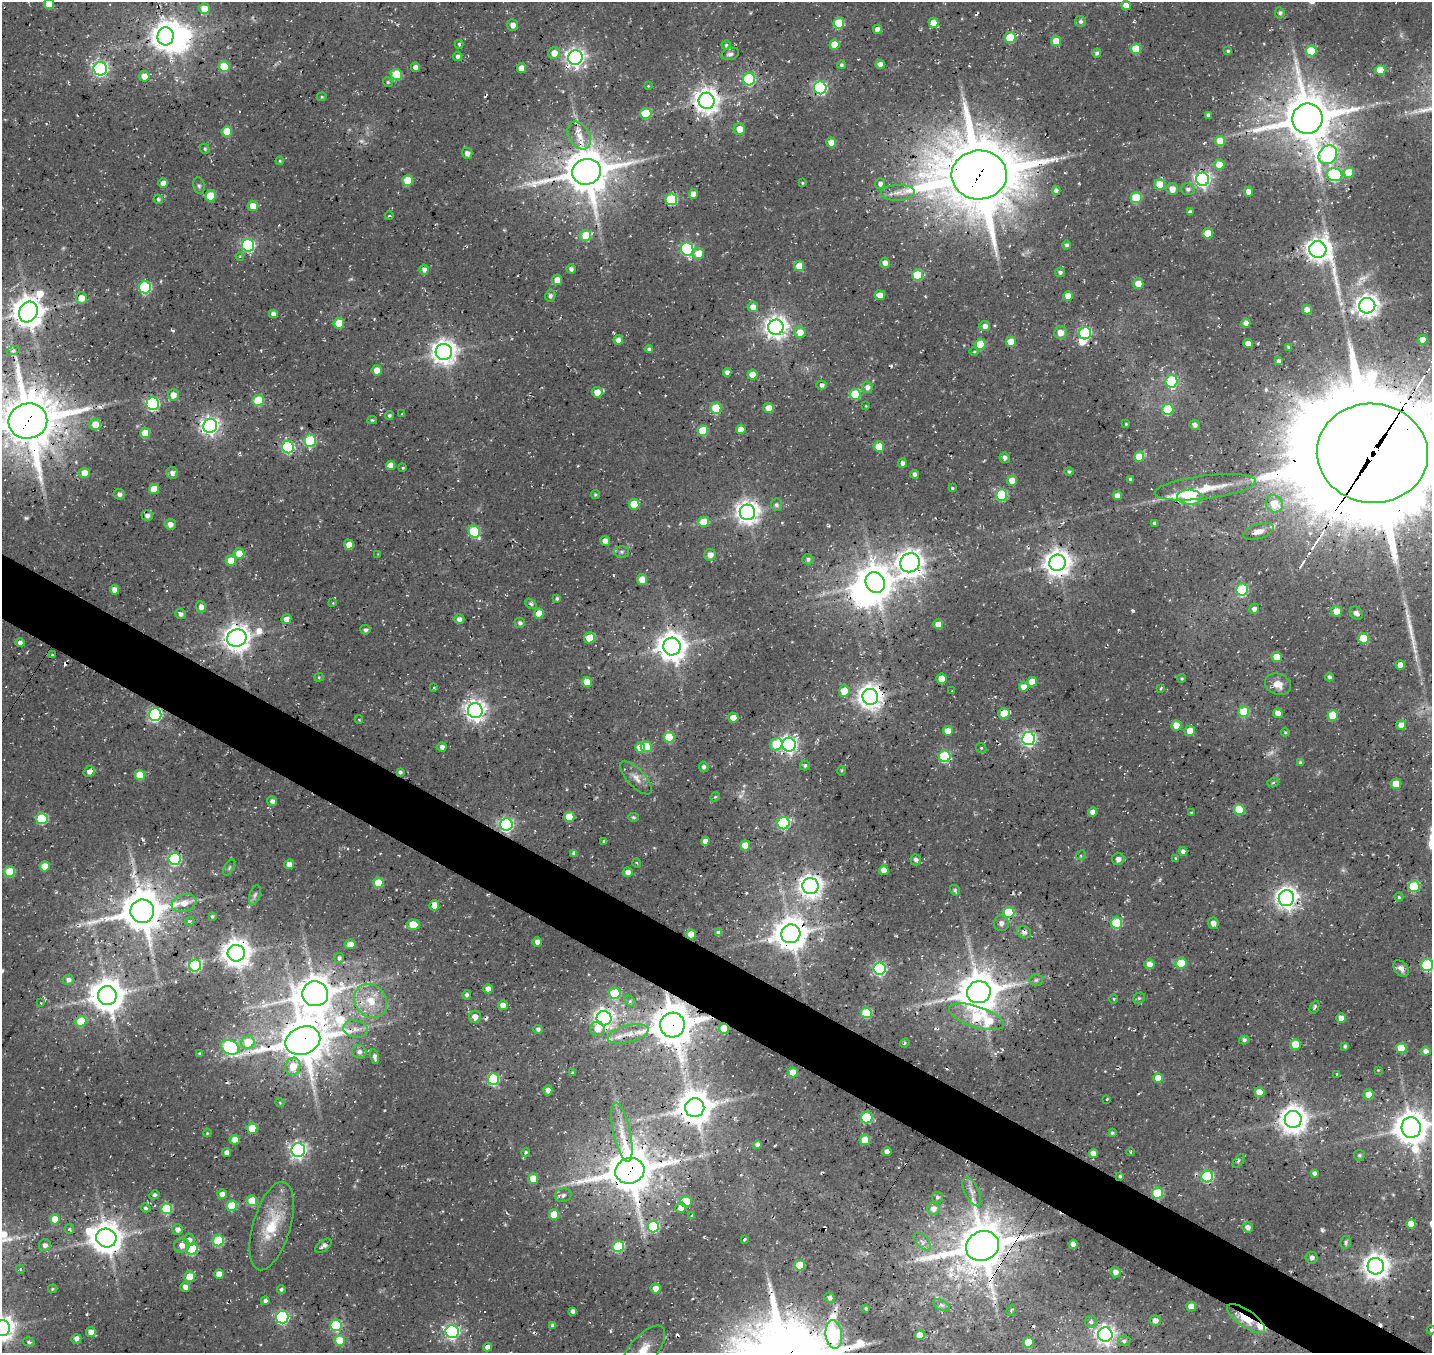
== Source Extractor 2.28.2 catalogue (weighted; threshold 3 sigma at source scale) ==
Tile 6 of 4 x 4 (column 2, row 2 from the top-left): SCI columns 1554-2983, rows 3033-4383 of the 5960 x 5999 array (HDU 1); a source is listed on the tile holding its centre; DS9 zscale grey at full resolution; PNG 1434 x 1355 px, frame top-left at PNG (2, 2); each listed source drawn as its Kron ellipse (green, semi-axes under 4 px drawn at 4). Shown black and unused: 5% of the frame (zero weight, under 3 of 4 exposures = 8% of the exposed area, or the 3 px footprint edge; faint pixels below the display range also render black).
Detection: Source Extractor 2.28.2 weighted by HDU 2 'WHT'; one run over the whole footprint, this tile lists its part. Background 0.0281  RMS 0.0035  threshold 0.0157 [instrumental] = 3 sigma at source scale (4.5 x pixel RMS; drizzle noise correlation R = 1.50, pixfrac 1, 0.0396/0.0396 arcsec/px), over >= 5 px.
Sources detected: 488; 6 too faint to see at this stretch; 3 inside a brighter object's white glare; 6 cosmic-ray / hot-pixel residue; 4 long thin detections or spike segments (spike, bleed or trail) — neither listed nor drawn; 4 inside a brighter listed object's ellipse — not listed separately; the other 465 listed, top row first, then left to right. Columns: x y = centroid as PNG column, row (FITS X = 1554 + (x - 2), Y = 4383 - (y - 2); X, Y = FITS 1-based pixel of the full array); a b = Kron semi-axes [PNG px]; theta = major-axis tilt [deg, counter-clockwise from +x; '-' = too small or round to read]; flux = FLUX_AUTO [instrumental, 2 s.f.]
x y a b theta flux
49 4 5 5 - 6
1126 5 5 4 - 3.8
204 9 5 5 - 5.3
1280 13 5 5 - 0.87
1081 21 5 5 - 0.91
839 23 5 5 - 16
933 23 5 5 - 5
513 25 5 5 - 2
877 29 4 4 - 2.1
166 36 9 8 - 460
1010 37 5 5 - 15
1056 41 5 5 - 6.1
459 44 4 3 - 0.54
726 45 4 4 - 0.54
834 45 5 5 - 7.2
1136 49 5 5 - 12
1228 51 4 3 - 0.5
1311 51 5 5 - 13
554 53 6 5 - 3.6
1097 53 4 4 - 0.91
730 54 9 6 18 1.2
458 56 5 4 - 0.89
575 58 7 7 - 190
880 64 4 4 - 3
841 65 4 4 - 0.76
224 67 5 5 - 15
415 67 5 4 - 1.7
521 68 5 4 - 3
100 69 7 6 - 97
1380 70 5 5 - 7.9
396 75 6 5 - 17
144 76 5 5 - 3.5
749 79 6 6 - 40
388 82 5 4 - 0.49
648 86 3 3 - 0.28
820 88 6 6 - 65
322 97 5 4 - 0.45
706 101 8 8 - 370
646 113 5 5 - 14
1208 115 4 3 - 0.66
1307 119 15 15 - 1700
739 129 6 5 - 4.4
227 131 5 5 - 9.2
579 136 15 10 -59 4.8
1220 141 5 5 - 6.2
831 142 5 5 - 4.8
205 149 5 4 - 0.63
467 153 5 5 - 1.6
1328 155 10 8 45 79
280 161 4 4 - 0.39
1219 165 5 5 - 6.6
586 172 14 13 - 1500
1349 173 5 5 - 9.1
979 175 28 24 1 3200
1334 175 8 6 -14 46
1202 179 6 6 - 120
408 181 5 5 - 11
163 183 5 4 - 3.1
802 183 4 3 - 0.39
880 184 5 5 - 1.4
1160 184 5 5 - 10
199 186 8 5 -80 0.8
1172 189 6 6 - 3.6
1188 189 7 5 -2 1.1
1056 191 4 4 - 1.5
1248 192 5 4 - 2.6
898 193 17 8 2 3.3
693 194 5 4 - 3.1
211 196 5 5 - 12
1136 198 5 5 - 17
158 199 5 4 - 0.79
671 199 6 5 - 25
253 206 5 5 - 5
1190 212 4 4 - 1.1
389 216 4 3 - 0.39
1208 233 5 5 - 9.2
586 235 5 5 - 10
248 245 6 6 - 55
1067 245 4 4 - 0.74
687 249 7 6 - 53
1318 249 8 8 - 320
698 253 5 5 - 5.9
240 257 4 4 - 0.51
885 263 5 5 - 2
799 266 5 5 - 6.8
424 269 5 4 - 1.6
571 269 4 4 - 1.1
1060 272 5 5 - 0.75
917 275 5 5 - 15
557 280 5 5 - 3.5
1138 284 5 5 - 3.7
145 287 6 6 - 36
880 295 5 5 - 3.6
550 296 6 5 - 1
1068 296 5 5 - 4.6
81 298 6 5 - 3.7
1367 306 8 7 - 280
753 307 5 5 - 2.9
1307 309 5 5 - 2.2
28 312 11 9 61 660
273 314 4 4 - 2
339 323 5 5 - 8.3
1246 323 4 4 - 2.3
985 326 5 5 - 1.8
776 327 8 7 - 270
800 332 6 5 - 4.5
1060 333 6 6 - 3.3
1085 333 6 6 - 46
618 340 5 4 - 2.1
1422 340 5 5 - 3.9
1011 342 5 5 - 5.2
980 344 5 5 - 14
1248 344 5 4 - 2.7
1289 347 4 3 - 0.89
649 349 4 4 - 0.89
13 351 6 4 19 0.73
974 351 5 3 - 0.4
444 352 8 8 - 330
1278 361 4 4 - 1.2
377 370 5 5 - 2.9
727 372 4 4 - 1.5
752 375 5 5 - 5.6
1171 381 6 6 - 25
822 385 5 4 - 0.92
867 387 6 5 - 1.8
597 392 5 5 - 4.2
855 394 5 5 - 16
173 395 6 5 - 3
258 400 6 5 - 16
153 404 6 6 - 55
866 406 3 3 - 0.31
716 408 5 5 - 12
769 408 5 5 - 4.4
1168 409 5 5 - 19
401 414 4 2 - 0.36
389 415 4 4 - 0.73
372 420 4 4 - 0.49
28 421 19 17 13 2200
95 424 6 5 - 5.5
1126 424 3 3 - 0.35
1195 425 5 4 - 1.6
210 426 7 7 - 160
741 429 5 4 - 3.3
703 431 5 5 - 14
145 433 5 5 - 6.6
310 441 6 6 - 26
879 446 5 5 - 9.2
288 447 6 6 - 47
1372 453 56 49 -5 12000
1139 457 5 5 - 7.4
1005 458 5 5 - 1.2
902 463 5 4 - 1.3
391 465 5 4 - 2.8
403 468 3 2 - 0.34
1069 471 4 4 - 0.6
84 473 5 5 - 5.7
172 473 6 6 - 1.9
914 474 4 4 - 1.3
1130 479 3 3 - 0.49
1012 481 5 5 - 5.2
1205 487 51 11 7 10
952 488 3 3 - 0.43
154 489 5 5 - 6.9
119 494 5 5 - 1.2
595 494 4 4 - 0.54
1002 495 6 5 - 27
1117 496 4 4 - 2.4
1190 497 12 7 -3 46
634 504 5 5 - 10
1274 504 9 8 - 9.3
776 505 6 5 - 0.89
747 512 8 7 - 300
147 516 5 5 - 1.4
704 522 5 5 - 8.9
1155 523 4 3 - 1.1
170 524 5 5 - 2.3
474 531 6 5 - 24
1258 531 16 7 17 3.1
605 541 5 5 - 2.3
349 545 5 5 - 3.8
621 552 7 6 - 0.81
239 553 5 5 - 5.4
378 554 3 3 - 0.24
710 555 6 5 - 2.3
808 559 5 5 - 0.96
231 561 5 5 - 6.9
910 563 10 9 - 380
1058 563 8 8 - 420
642 579 5 5 - 4.5
875 582 10 9 - 740
1242 589 6 6 - 30
114 590 4 4 - 2.7
557 598 4 3 - 0.53
333 603 4 4 - 0.29
531 604 6 4 -38 0.81
201 607 5 5 - 2.2
1254 609 5 5 - 1.6
1336 611 5 5 - 4.2
539 613 5 5 - 6.3
1356 613 7 6 - 1.3
181 614 5 5 - 1.2
286 619 5 5 - 3
459 619 5 5 - 1.4
520 623 5 5 - 0.94
938 624 5 5 - 4.4
365 630 5 4 - 1
237 638 10 8 21 440
589 638 5 5 - 6.9
1364 638 5 5 - 12
20 643 4 4 - 1
672 646 9 8 - 530
52 655 3 2 - 0.29
1277 657 5 5 - 6.8
1400 665 4 4 - 4.1
319 677 4 4 - 0.38
1329 677 4 4 - 0.86
1182 678 4 4 - 0.52
942 679 5 5 - 6.1
587 682 5 5 - 6.1
1032 682 5 5 - 5.9
1278 684 13 10 -22 3.3
1024 687 5 5 - 3.8
434 688 3 3 - 0.36
1160 688 4 3 - 0.51
844 691 5 5 - 6.4
952 691 4 2 - 0.35
870 697 8 8 - 350
475 711 7 7 - 230
1244 712 5 5 - 15
1004 713 6 5 - 9.5
1278 713 5 4 - 2.5
155 715 6 6 - 71
1333 715 5 5 - 13
733 718 5 5 - 5.6
359 720 4 3 - 0.31
1176 725 5 5 - 5.4
1401 725 5 5 - 2.7
948 731 5 5 - 4
1190 731 5 5 - 3.7
1285 732 4 4 - 0.36
669 737 5 5 - 15
1028 739 6 6 - 91
776 744 6 6 - 12
789 745 7 6 - 130
442 747 4 4 - 1.5
640 747 5 4 - 4.6
646 747 5 5 - 16
981 748 5 4 - 0.5
945 756 6 6 - 30
1301 763 4 4 - 0.75
805 765 5 5 - 0.77
704 767 5 4 - 0.77
89 771 6 5 - 1.8
841 771 5 3 - 0.4
400 772 4 3 - 0.86
140 775 5 5 - 11
636 778 21 8 -48 3.2
1273 783 6 4 20 0.58
1396 784 5 5 - 6.8
715 797 5 4 - 0.39
272 801 5 4 - 1.3
1239 809 5 5 - 16
1092 812 4 4 - 2.1
1191 812 4 2 - 0.28
569 817 5 5 - 11
633 817 5 4 - 0.58
42 819 5 5 - 25
784 823 6 6 - 49
506 825 6 6 - 80
604 841 3 3 - 0.59
705 841 4 4 - 2
745 846 5 5 - 6.6
1183 851 4 4 - 1.7
574 853 4 4 - 1.2
1081 855 5 4 - 0.56
1176 858 3 3 - 0.34
175 859 6 6 - 47
1118 859 6 6 - 1.7
916 860 6 5 - 0.84
637 863 5 3 - 0.35
289 864 5 5 - 2.3
45 866 5 5 - 6.3
229 868 9 4 63 0.67
884 870 5 4 - 3.6
10 872 5 5 - 13
628 872 5 4 - 2.2
378 883 5 5 - 10
810 886 8 8 - 280
1414 886 6 5 - 24
955 890 5 4 - 0.71
255 895 10 5 71 1.1
1399 897 4 4 - 0.51
1286 898 8 7 - 240
184 903 12 8 17 3.4
434 905 5 5 - 5.6
142 911 12 11 - 1200
1009 912 5 5 - 18
212 916 4 3 - 0.54
189 921 5 3 - 0.46
1001 923 8 7 - 1.5
1116 923 5 5 - 22
1213 923 5 5 - 1.8
413 925 6 5 - 7.9
1024 932 7 6 - 1.4
719 933 4 4 - 1.5
691 934 5 5 - 6.2
791 934 10 9 - 770
537 942 5 5 - 2.2
350 944 5 5 - 2.9
236 953 8 8 - 490
339 958 5 5 - 0.93
1181 963 5 5 - 15
1149 964 5 5 - 2.9
1427 965 6 6 - 37
195 966 6 6 - 47
1401 968 9 6 -48 1.9
879 969 6 6 - 62
68 980 6 5 - 1.3
1036 980 7 5 3 0.82
488 989 4 4 - 2.9
979 992 12 11 - 1100
615 993 6 5 - 19
315 994 13 12 - 940
107 995 9 9 - 780
467 995 5 4 - 0.83
1139 998 6 5 - 0.57
1114 999 4 3 - 0.33
371 1001 18 15 -53 8.4
630 1001 6 4 -45 0.68
41 1003 4 3 - 0.28
503 1005 5 5 - 3
1314 1007 7 3 66 0.86
866 1013 5 5 - 23
475 1017 6 6 - 2.4
976 1017 29 10 -18 25
604 1018 7 7 - 170
1341 1018 5 5 - 3.2
81 1021 6 5 - 14
672 1025 12 12 - 1300
724 1028 5 5 - 11
356 1029 12 8 -7 2.8
538 1029 4 4 - 0.97
597 1029 7 7 - 3.7
628 1034 21 8 14 4.5
1244 1040 5 4 - 0.74
303 1041 18 13 22 1500
248 1042 7 6 - 9
905 1043 5 4 - 0.43
1295 1044 5 5 - 7.5
1345 1046 3 3 - 0.62
230 1047 10 7 -23 53
1401 1048 5 5 - 10
1426 1051 5 4 - 1.7
359 1052 7 6 - 1.4
199 1054 3 3 - 0.54
375 1057 8 4 -76 1.2
293 1066 9 7 73 5.7
1378 1070 2 2 - 0.22
793 1072 5 5 - 6.9
572 1073 4 3 - 0.38
1336 1074 3 2 - 0.35
1158 1078 5 5 - 5.9
493 1079 6 5 - 33
548 1090 5 4 - 1.6
1259 1092 5 5 - 4.5
1368 1094 5 5 - 4.8
1107 1099 3 2 - 0.29
280 1103 4 3 - 0.3
695 1108 9 9 - 810
867 1118 6 5 - 27
1293 1119 8 8 - 470
252 1128 5 5 - 14
1411 1128 10 9 - 780
622 1132 30 8 -77 6.1
207 1133 4 3 - 0.34
1112 1133 4 3 - 0.58
234 1140 5 5 - 5.1
865 1140 5 5 - 7.6
757 1145 4 4 - 1.3
298 1150 7 7 - 120
227 1152 4 4 - 1.9
526 1152 4 3 - 0.53
887 1152 4 4 - 2.4
1131 1152 4 3 - 0.37
1093 1153 4 4 - 3.1
1359 1155 5 5 - 0.58
1239 1161 8 4 55 0.65
630 1171 15 12 17 1400
1314 1173 4 4 - 1.1
1120 1176 4 3 - 0.53
1207 1176 6 6 - 41
533 1178 5 5 - 6.3
972 1192 16 7 -65 2.3
1157 1193 5 5 - 20
222 1194 5 5 - 2.6
154 1195 5 4 - 0.68
563 1195 8 6 17 1.5
937 1197 6 5 - 0.74
252 1201 5 5 - 10
686 1201 6 5 - 7.3
232 1206 5 5 - 14
146 1208 5 4 - 0.59
681 1208 5 5 - 2.6
167 1209 5 5 - 23
933 1209 6 6 - 2.6
554 1214 5 5 - 7.1
692 1215 4 2 - 0.36
55 1219 5 5 - 5.8
1411 1224 5 5 - 6
272 1226 46 18 74 16
653 1227 6 5 - 38
1248 1227 5 5 - 1.8
69 1229 5 4 - 0.55
177 1229 5 5 - 1.8
106 1238 10 9 - 650
744 1239 3 3 - 0.64
189 1240 6 5 - 1.8
218 1241 5 5 - 25
922 1242 11 5 -45 1.3
1346 1242 6 5 - 0.73
1073 1244 4 4 - 2.2
45 1245 6 6 - 1.4
182 1245 8 7 - 2.6
323 1246 9 5 37 1.3
618 1246 6 5 - 28
982 1246 17 14 25 1500
192 1249 6 5 - 26
1312 1258 6 6 - 1.3
800 1265 5 5 - 10
1376 1266 8 8 - 390
20 1269 4 3 - 0.4
1116 1272 5 5 - 2
219 1274 5 4 - 3.7
190 1277 5 5 - 7.6
185 1287 5 4 - 2.4
655 1288 5 5 - 2.6
53 1289 5 4 - 0.53
281 1289 4 4 - 0.55
830 1297 5 5 - 1.1
265 1301 4 4 - 1.2
941 1305 9 5 -28 1
1191 1306 5 5 - 4
866 1308 3 3 - 0.4
1011 1310 5 4 - 0.43
573 1311 4 4 - 1.2
282 1317 6 6 - 57
1246 1318 22 8 -35 19
1155 1320 5 5 - 2.2
1091 1322 6 5 - 1
336 1325 6 5 - 33
553 1326 4 4 - 1.2
2 1328 8 8 - 340
1431 1330 4 4 - 0.44
91 1332 5 5 - 3.1
452 1332 6 6 - 83
834 1334 14 8 -83 53
920 1335 5 5 - 4.8
1105 1335 7 7 - 160
76 1339 5 4 - 1.7
340 1340 5 5 - 8.3
1124 1341 6 5 - 0.87
29 1342 6 4 -13 0.66
1028 1342 5 5 - 9.3
487 1347 4 4 - 2.3
643 1351 30 13 50 9.4
Overlapping masked pixels (flux is a lower limit): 28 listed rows (the first 20) at x y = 586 172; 979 175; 28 312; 28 421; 1372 453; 1190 497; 237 638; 870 697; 155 715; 400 772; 506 825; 810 886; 1286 898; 142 911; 691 934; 791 934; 979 992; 315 994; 672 1025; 724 1028
Isophote crosses this tile's border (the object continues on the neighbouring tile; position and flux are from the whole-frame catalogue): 9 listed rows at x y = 49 4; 28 421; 1372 453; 1427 965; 1411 1128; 2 1328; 1431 1330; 834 1334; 643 1351